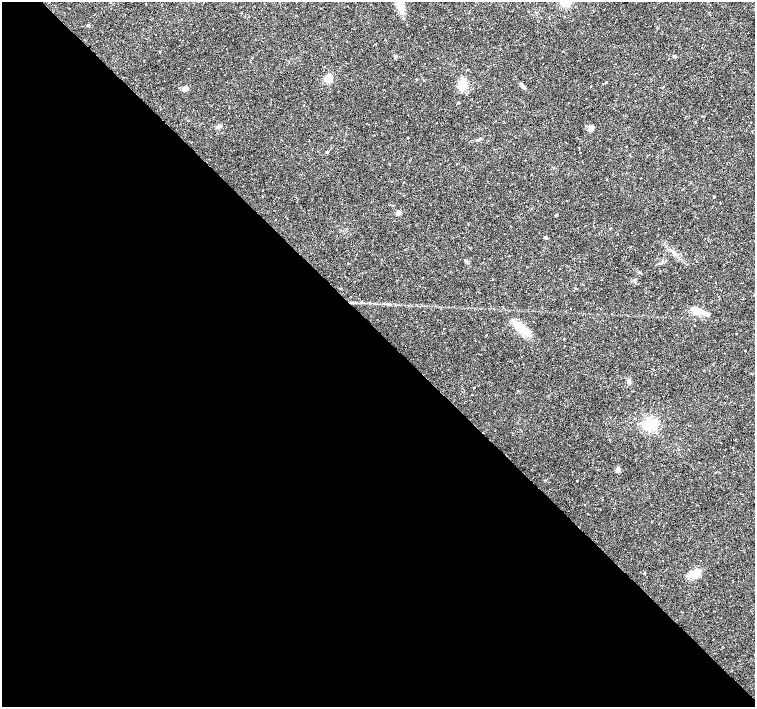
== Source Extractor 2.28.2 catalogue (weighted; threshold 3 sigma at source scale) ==
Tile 9 of 4 x 4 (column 1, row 3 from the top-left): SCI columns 1-1505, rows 1560-2968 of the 6020 x 6003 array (HDU 1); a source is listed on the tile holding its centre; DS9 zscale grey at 2 x 2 block average (1 PNG px = mean of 2 x 2 image px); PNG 757 x 709 px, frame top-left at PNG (2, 2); no overlay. Shown black and unused: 53% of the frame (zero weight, under 2 of 3 exposures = <1% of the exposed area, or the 3 px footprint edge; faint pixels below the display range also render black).
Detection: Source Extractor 2.28.2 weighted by HDU 2 'WHT'; one run over the whole footprint, this tile lists its part. Background 0.0355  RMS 0.0036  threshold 0.0163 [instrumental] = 3 sigma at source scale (4.5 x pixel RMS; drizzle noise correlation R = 1.50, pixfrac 1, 0.0396/0.0396 arcsec/px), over >= 5 px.
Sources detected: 47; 4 cosmic-ray / hot-pixel residue — not listed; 1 inside a brighter listed object's ellipse — not listed separately; the other 42 listed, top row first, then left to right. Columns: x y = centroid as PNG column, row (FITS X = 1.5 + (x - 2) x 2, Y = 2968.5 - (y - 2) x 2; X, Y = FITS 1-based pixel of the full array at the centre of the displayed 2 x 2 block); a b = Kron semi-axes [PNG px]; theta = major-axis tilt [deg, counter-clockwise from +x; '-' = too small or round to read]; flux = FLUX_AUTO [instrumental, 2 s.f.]
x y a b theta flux
566 2 7 6 - 11
400 3 17 7 -74 11
88 25 3 3 - 1.6
159 51 2 2 - 0.53
674 56 4 2 - 0.77
468 69 2 2 - 0.66
328 78 3 3 - 43
416 79 2 2 - 0.95
606 82 2 2 - 0.55
462 85 12 9 27 11
523 87 6 4 -44 1.7
184 89 6 5 - 2.5
303 105 2 2 - 0.4
180 109 2 2 - 0.65
695 122 2 2 - 0.43
219 127 6 4 38 1.8
591 128 8 5 31 2.8
408 138 2 2 - 0.84
477 140 7 3 32 1.3
327 152 3 2 - 1
714 197 2 2 - 0.67
566 200 2 2 - 0.35
398 212 3 3 - 9.3
556 215 3 2 - 0.81
610 228 2 2 - 1.3
546 237 3 2 - 2.6
465 260 3 2 - 0.64
641 273 3 2 - 0.66
635 280 4 3 - 0.88
583 284 2 2 - 0.7
698 312 10 5 25 5.1
706 314 9 5 -19 3.1
521 328 19 8 -37 15
629 381 5 4 - 1.6
474 388 2 2 - 2.4
472 394 2 2 - 3.2
635 418 2 2 - 0.43
650 424 4 4 - 200
617 470 3 3 - 10
584 505 2 2 - 0.37
644 573 3 2 - 0.8
692 575 12 5 -6 5.8
Isophote crosses this tile's border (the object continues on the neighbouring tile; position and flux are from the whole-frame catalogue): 2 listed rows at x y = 566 2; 400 3
Diffuse or blended objects may show on this block-average render without a row.